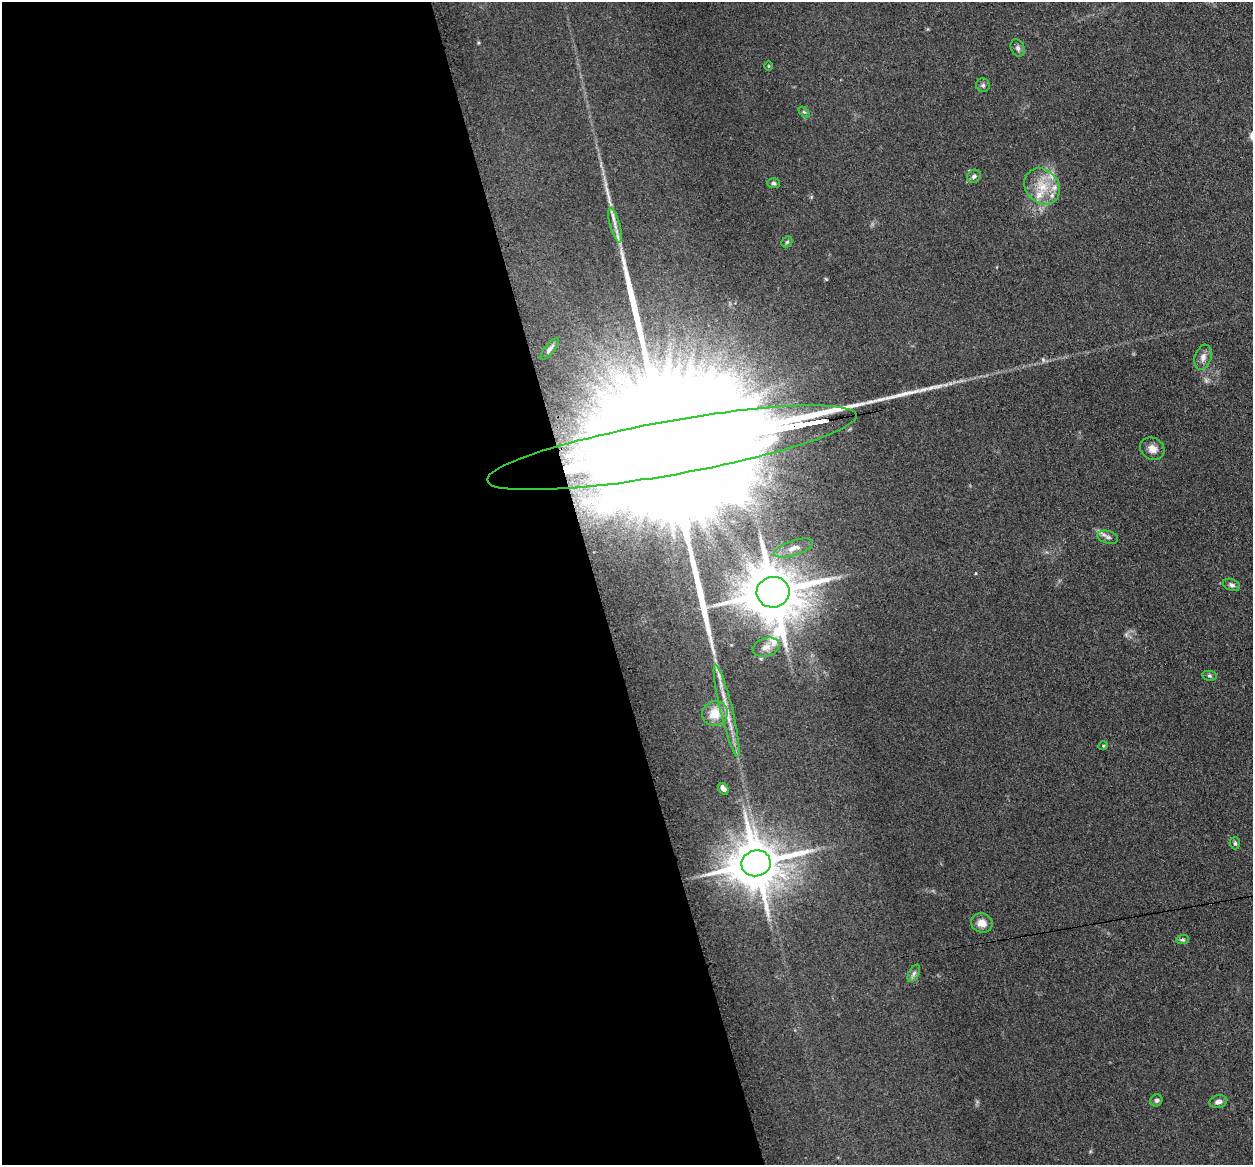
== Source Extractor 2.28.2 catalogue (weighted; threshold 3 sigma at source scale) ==
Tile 9 of 4 x 4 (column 1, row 3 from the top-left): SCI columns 98-1348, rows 1442-2604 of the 5198 x 5093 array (HDU 1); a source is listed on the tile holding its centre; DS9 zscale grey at full resolution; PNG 1255 x 1167 px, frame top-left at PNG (2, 2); each listed source drawn as its Kron ellipse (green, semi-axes under 4 px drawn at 4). Shown black and unused: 48% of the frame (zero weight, under 3 of 4 exposures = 7% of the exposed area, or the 3 px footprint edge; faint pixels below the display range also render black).
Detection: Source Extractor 2.28.2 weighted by HDU 2 'WHT'; one run over the whole footprint, this tile lists its part. Background 0.106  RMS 0.0078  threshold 0.0353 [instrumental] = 3 sigma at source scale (4.5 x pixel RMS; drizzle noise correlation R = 1.50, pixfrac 1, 0.05/0.05 arcsec/px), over >= 5 px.
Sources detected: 36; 1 too faint to see at this stretch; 2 long thin detections or spike segments (spike, bleed or trail) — neither listed nor drawn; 3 inside a brighter listed object's ellipse — not listed separately; the other 30 listed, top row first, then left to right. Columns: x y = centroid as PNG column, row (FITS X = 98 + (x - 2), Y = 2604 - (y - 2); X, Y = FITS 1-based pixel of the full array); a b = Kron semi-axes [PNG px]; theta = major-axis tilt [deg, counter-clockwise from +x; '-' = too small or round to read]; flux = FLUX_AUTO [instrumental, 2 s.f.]
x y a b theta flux
1018 48 9 6 -63 2.4
769 66 5 3 - 0.64
983 85 7 6 - 1.7
804 112 6 4 -44 1
974 176 7 6 - 2.3
773 183 6 5 - 1.4
1042 186 19 16 -48 18
615 225 18 5 -75 5.2
787 242 6 5 - 1.2
550 349 13 5 52 2.4
1203 357 13 8 72 4.6
672 448 188 27 10 180000
1152 449 13 10 -32 6.1
1108 537 10 6 -14 2.6
794 548 20 7 18 6.2
1231 585 9 5 -22 2.1
773 592 16 15 - 4900
766 647 13 9 16 5.8
1210 676 7 5 -7 1.4
727 711 48 6 -76 14
715 713 13 12 - 14
1103 746 5 3 - 0.67
723 789 6 5 - 3.5
1235 843 6 5 - 1.2
756 863 15 13 16 4000
982 923 11 9 -13 7
1183 940 6 4 6 1.3
914 973 9 5 63 2.1
1156 1100 6 5 - 1.7
1218 1102 9 6 12 3.6
Overlapping masked pixels (flux is a lower limit): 1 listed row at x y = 672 448